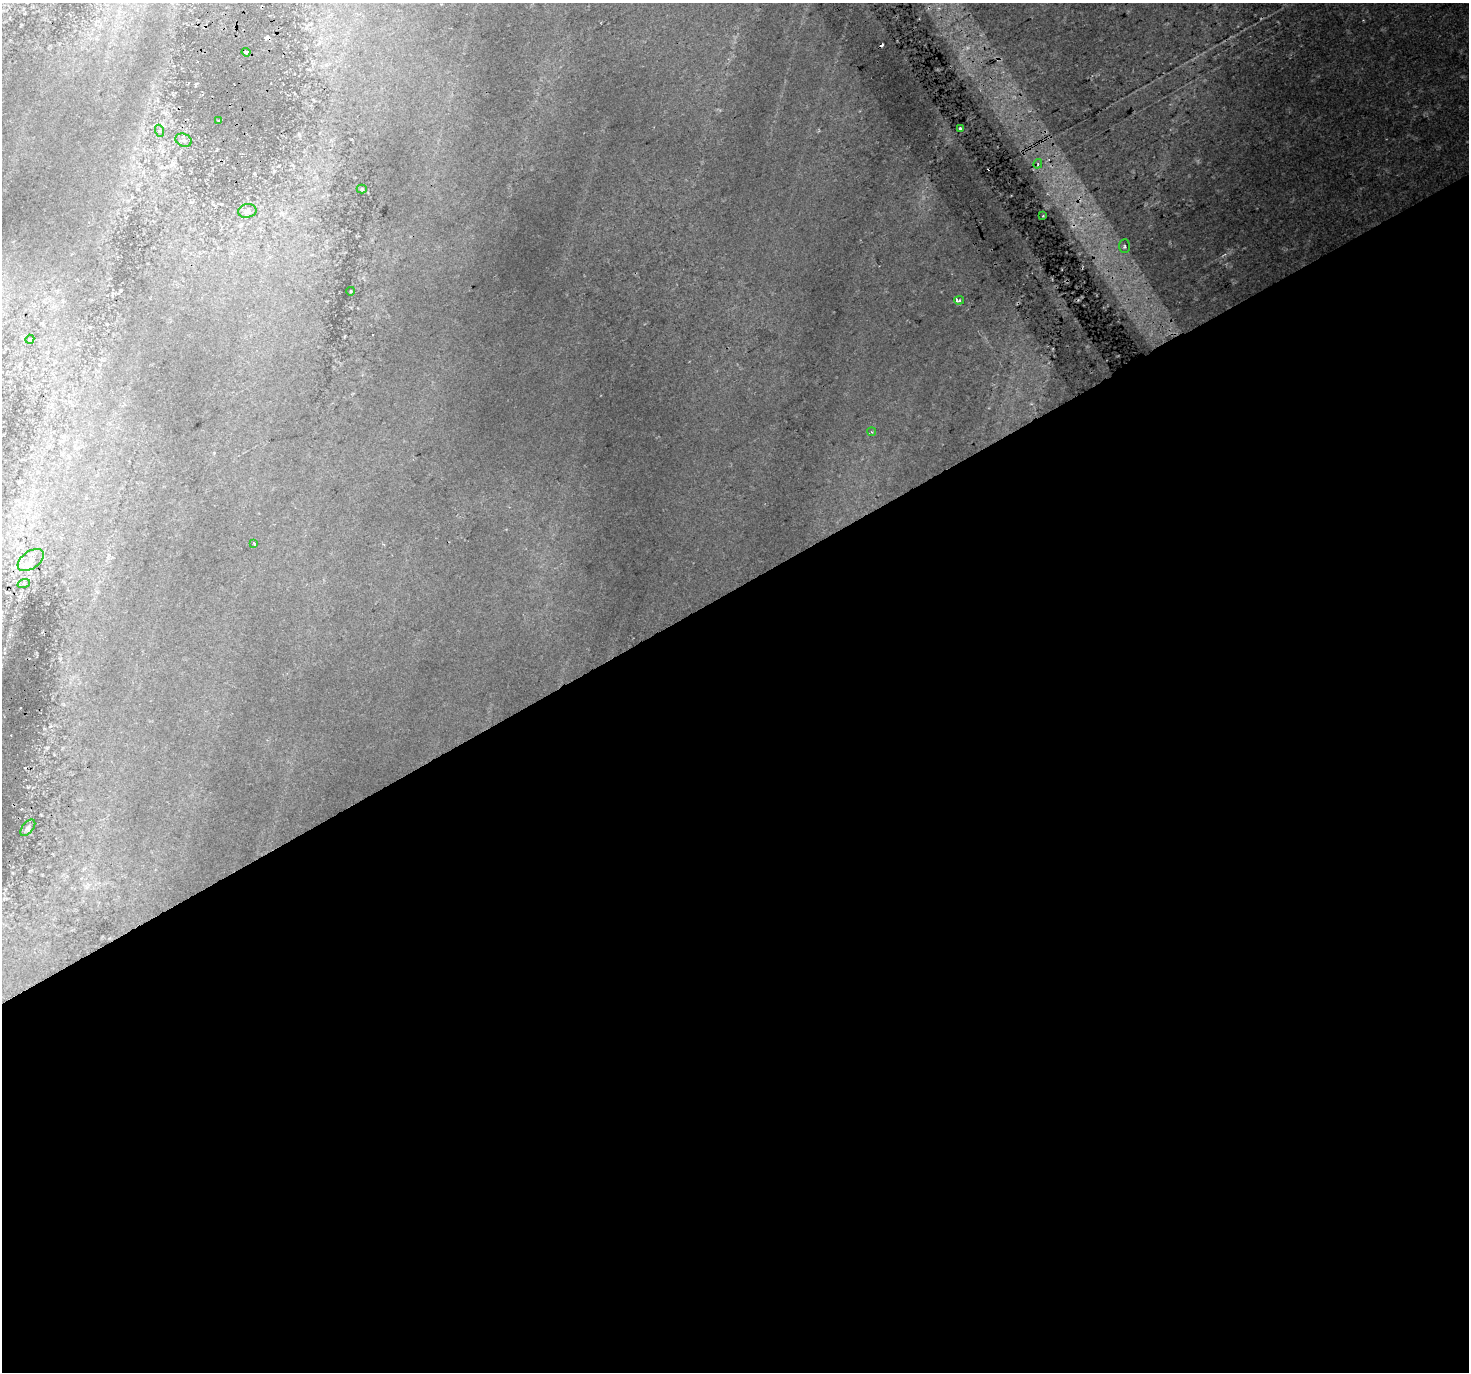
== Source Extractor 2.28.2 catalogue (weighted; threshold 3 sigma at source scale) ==
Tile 15 of 4 x 4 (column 3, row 4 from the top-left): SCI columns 2974-4440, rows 199-1568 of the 5943 x 5816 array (HDU 1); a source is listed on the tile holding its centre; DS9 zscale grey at full resolution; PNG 1471 x 1374 px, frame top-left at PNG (2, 3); each listed source drawn as its Kron ellipse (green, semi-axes under 4 px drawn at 4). Shown black and unused: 57% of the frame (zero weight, under 2 of 3 exposures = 3% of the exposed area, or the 3 px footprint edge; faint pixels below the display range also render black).
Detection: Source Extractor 2.28.2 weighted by HDU 2 'WHT'; one run over the whole footprint, this tile lists its part. Background 0.0633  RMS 0.015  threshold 0.0661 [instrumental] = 3 sigma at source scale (4.5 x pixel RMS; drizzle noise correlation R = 1.50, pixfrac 1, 0.0396/0.0396 arcsec/px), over >= 5 px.
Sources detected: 23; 4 cosmic-ray / hot-pixel residue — neither listed nor drawn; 1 inside a brighter listed object's ellipse — not listed separately; the other 18 listed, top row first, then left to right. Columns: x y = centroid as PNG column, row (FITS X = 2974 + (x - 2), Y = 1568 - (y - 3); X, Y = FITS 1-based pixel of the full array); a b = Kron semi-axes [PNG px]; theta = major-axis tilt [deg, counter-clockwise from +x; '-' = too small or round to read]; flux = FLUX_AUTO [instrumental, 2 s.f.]
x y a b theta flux
246 52 4 3 - 3.3
219 121 3 3 - 2
960 128 3 3 - 7.3
160 131 6 4 -71 2.1
184 140 8 6 -20 4
1038 164 5 4 - 2.6
362 189 5 4 - 2
247 211 9 7 10 4.1
1043 216 2 2 - 1.5
1125 246 7 5 89 3.6
351 291 4 3 - 1.1
959 300 5 3 - 7.3
30 339 5 3 - 1.5
872 432 4 3 - 1.5
254 544 3 3 - 5.6
31 560 15 8 35 10
24 583 6 4 19 2.2
28 828 9 5 52 3.8
Unlisted compact peaks at least as high as the median listed source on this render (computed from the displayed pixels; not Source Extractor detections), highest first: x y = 28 787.